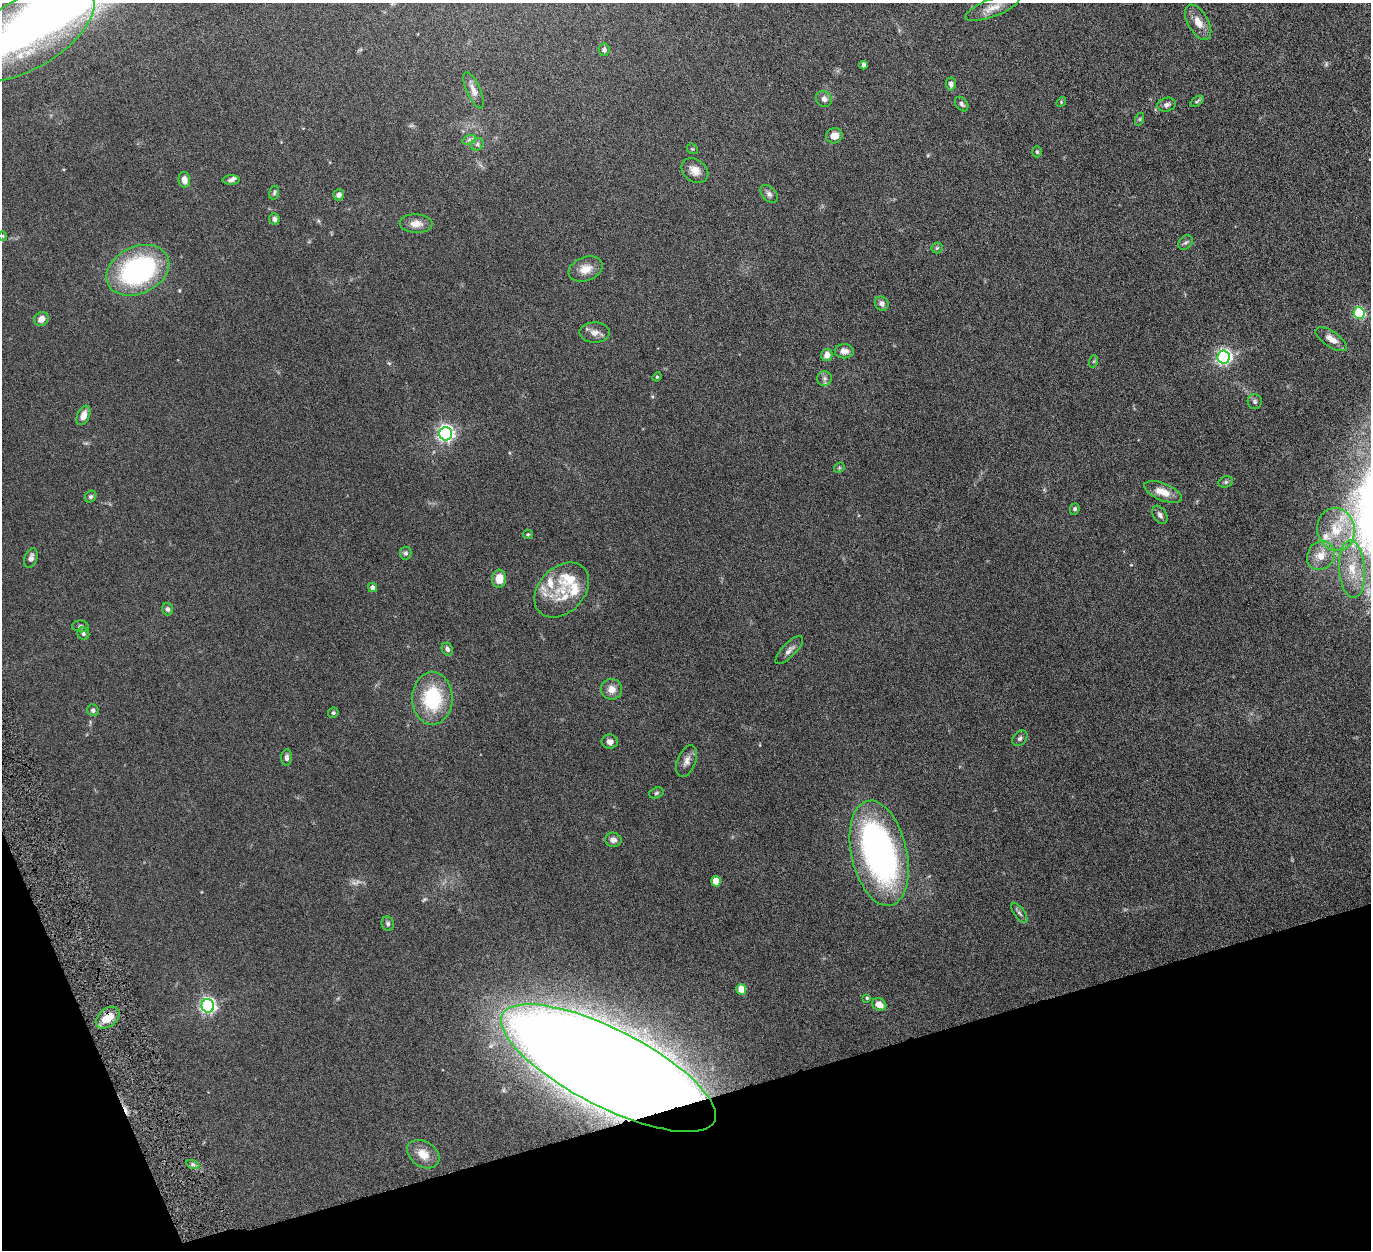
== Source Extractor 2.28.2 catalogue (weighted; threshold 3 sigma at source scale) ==
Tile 14 of 4 x 4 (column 2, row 4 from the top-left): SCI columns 1378-2746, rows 290-1537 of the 5500 x 5446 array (HDU 1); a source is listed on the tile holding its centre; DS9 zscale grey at full resolution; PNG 1373 x 1252 px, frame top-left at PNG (2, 3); each listed source drawn as its Kron ellipse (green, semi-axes under 4 px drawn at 4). Shown black and unused: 14% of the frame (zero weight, under 6 of 12 exposures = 1% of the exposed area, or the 3 px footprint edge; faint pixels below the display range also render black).
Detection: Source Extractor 2.28.2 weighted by HDU 2 'WHT'; one run over the whole footprint, this tile lists its part. Background 0.0511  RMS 0.0054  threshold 0.022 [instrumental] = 3 sigma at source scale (4.09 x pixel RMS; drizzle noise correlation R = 1.36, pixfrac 0.8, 0.05/0.05 arcsec/px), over >= 5 px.
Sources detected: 98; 1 too faint to see at this stretch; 1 inside a brighter object's white glare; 1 cosmic-ray / hot-pixel residue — neither listed nor drawn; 8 inside a brighter listed object's ellipse — not listed separately; the other 87 listed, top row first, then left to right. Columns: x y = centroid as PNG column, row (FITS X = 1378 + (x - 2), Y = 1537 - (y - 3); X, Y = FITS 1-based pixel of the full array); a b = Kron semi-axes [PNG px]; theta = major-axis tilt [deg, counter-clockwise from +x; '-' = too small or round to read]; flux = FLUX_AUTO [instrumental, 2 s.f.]
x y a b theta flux
993 8 29 9 21 5.3
1198 22 19 10 -60 5.3
28 33 74 35 31 120
604 50 6 5 - 1.2
864 65 4 4 - 1.7
951 84 6 5 - 1.7
473 90 19 7 -67 3.3
824 99 8 7 - 1.9
1197 101 7 4 37 0.72
1061 102 5 4 - 0.43
962 104 8 5 -51 1.3
1167 105 9 6 15 1.7
1140 119 6 4 72 0.59
834 136 8 7 - 3.7
469 140 7 4 20 1
477 144 7 5 47 1
692 149 6 4 -41 0.53
1037 152 5 4 - 0.7
695 170 14 11 -35 4.3
184 180 8 6 -80 3.3
231 180 8 5 1 1.4
274 193 7 5 75 0.79
769 194 10 7 -46 1.7
339 195 6 5 - 2
274 219 5 5 - 1.6
416 224 16 9 -2 3.9
3 236 5 4 - 0.54
1186 243 8 6 43 1.3
937 248 5 5 - 0.71
585 269 17 12 21 5.3
138 270 33 23 25 81
882 304 7 6 - 1.9
1359 313 6 5 - 46
41 319 7 6 - 3.2
595 332 15 10 0 3.2
1331 339 18 7 -34 4.3
844 351 9 7 -1 3.2
827 355 6 5 - 4.1
1224 357 6 6 - 130
1094 361 6 4 71 0.55
657 377 5 4 - 0.52
825 378 7 7 - 1.4
1255 402 7 7 - 1.1
83 415 10 6 67 3.9
446 434 6 6 - 150
839 468 6 4 46 0.64
1226 482 7 5 21 0.92
1163 492 20 8 -22 6.3
90 497 6 5 - 0.95
1075 509 5 5 - 1.1
1160 515 10 6 -57 1.6
1336 529 21 19 -79 13
528 534 5 4 - 0.52
406 553 6 6 - 1.2
1321 556 15 13 53 6.5
31 558 10 6 70 2
1352 569 29 13 -86 12
499 579 9 7 86 6
372 588 4 4 - 1.8
562 590 31 22 45 16
168 609 6 5 - 1.2
81 626 8 6 -5 1.1
83 634 6 5 - 1.1
447 649 6 5 - 1.5
789 650 18 7 46 2.4
611 689 10 10 - 3.7
432 698 26 20 90 29
93 710 6 5 - 1.1
333 713 5 5 - 0.76
1020 738 9 6 48 1.2
610 742 8 7 - 2
287 758 8 5 85 1.6
687 761 16 9 68 3.2
656 793 7 5 18 0.85
613 840 8 7 - 2.1
879 853 54 28 -77 170
716 881 5 4 - 9.7
1019 913 12 5 -55 1.2
388 924 7 6 - 1.1
741 989 5 5 - 9
867 998 4 4 - 0.54
879 1004 7 6 - 3.8
208 1006 7 6 - 140
108 1018 13 9 39 9.2
608 1068 119 38 -27 3100
423 1154 17 12 -34 6.3
193 1165 7 4 -19 0.99
Overlapping masked pixels (flux is a lower limit): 2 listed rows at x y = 108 1018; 608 1068
Isophote crosses this tile's border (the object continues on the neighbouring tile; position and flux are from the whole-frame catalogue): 1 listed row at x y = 28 33